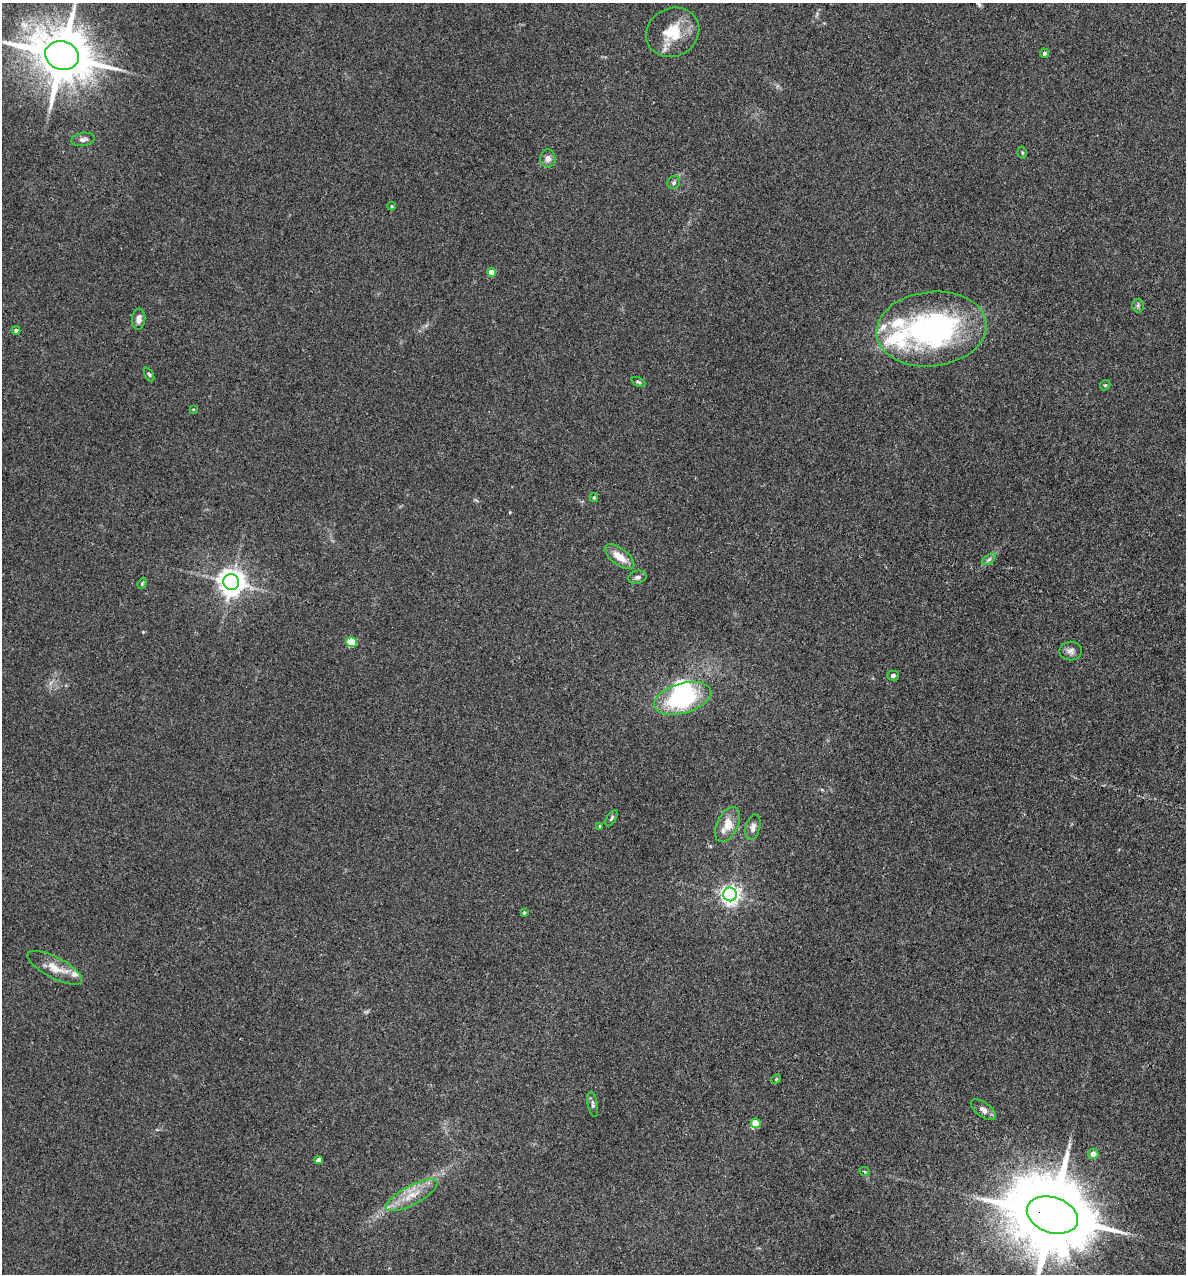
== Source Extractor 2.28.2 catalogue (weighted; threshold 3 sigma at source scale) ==
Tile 6 of 4 x 4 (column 2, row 2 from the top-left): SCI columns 1308-2491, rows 2543-3814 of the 5104 x 5085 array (HDU 1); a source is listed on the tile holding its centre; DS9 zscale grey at full resolution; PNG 1188 x 1276 px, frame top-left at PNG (2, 3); each listed source drawn as its Kron ellipse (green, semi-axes under 4 px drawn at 4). Shown black and unused: <1% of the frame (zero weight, under 3 of 4 exposures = <1% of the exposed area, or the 3 px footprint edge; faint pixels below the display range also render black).
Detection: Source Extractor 2.28.2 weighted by HDU 2 'WHT'; one run over the whole footprint, this tile lists its part. Background 0.25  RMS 0.0093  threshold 0.042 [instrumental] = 3 sigma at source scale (4.5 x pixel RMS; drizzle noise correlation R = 1.50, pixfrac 1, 0.05/0.05 arcsec/px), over >= 5 px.
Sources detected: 48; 1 inside a brighter object's white glare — neither listed nor drawn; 4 inside a brighter listed object's ellipse — not listed separately; the other 43 listed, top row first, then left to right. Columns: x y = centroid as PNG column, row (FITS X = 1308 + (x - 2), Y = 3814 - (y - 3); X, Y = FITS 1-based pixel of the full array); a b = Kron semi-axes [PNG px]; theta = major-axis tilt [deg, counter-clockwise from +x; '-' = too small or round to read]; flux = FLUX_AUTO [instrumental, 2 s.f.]
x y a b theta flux
673 32 27 24 28 31
1044 53 4 4 - 2.1
62 56 17 14 -19 5700
83 139 12 6 9 3.5
1022 152 6 4 -79 1.2
548 159 9 7 88 4.4
674 182 7 6 - 2.2
391 206 4 4 - 1.1
491 272 4 4 - 13
1138 305 7 5 88 2
139 319 10 6 83 5.7
932 329 55 37 6 220
16 330 4 4 - 2.3
149 374 7 4 -62 1.5
638 382 7 4 -26 1.6
1105 385 6 4 42 1.3
193 409 4 3 - 0.68
594 497 4 4 - 1.3
619 557 17 8 -38 12
989 559 8 4 37 2.2
637 577 9 6 14 2.9
231 582 8 8 - 950
142 583 6 4 69 1.2
351 642 6 5 - 36
1071 651 11 9 1 4.7
893 675 6 5 - 2.1
683 698 29 15 16 84
611 818 9 4 57 1.9
727 824 19 10 64 15
600 826 4 3 - 1.4
753 827 13 7 76 4.8
730 894 7 7 - 450
524 913 3 3 - 1.2
55 968 30 10 -28 14
776 1079 5 4 - 1.1
593 1104 13 5 -80 2.6
983 1110 14 7 -35 4.9
756 1123 5 5 - 22
1093 1154 5 5 - 7
319 1160 4 4 - 7.1
865 1172 5 3 - 0.9
411 1195 29 9 28 18
1052 1215 26 17 -19 14000
Overlapping masked pixels (flux is a lower limit): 1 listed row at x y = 1052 1215
Isophote crosses this tile's border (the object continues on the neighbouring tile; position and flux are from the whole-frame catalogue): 2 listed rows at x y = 62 56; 1052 1215